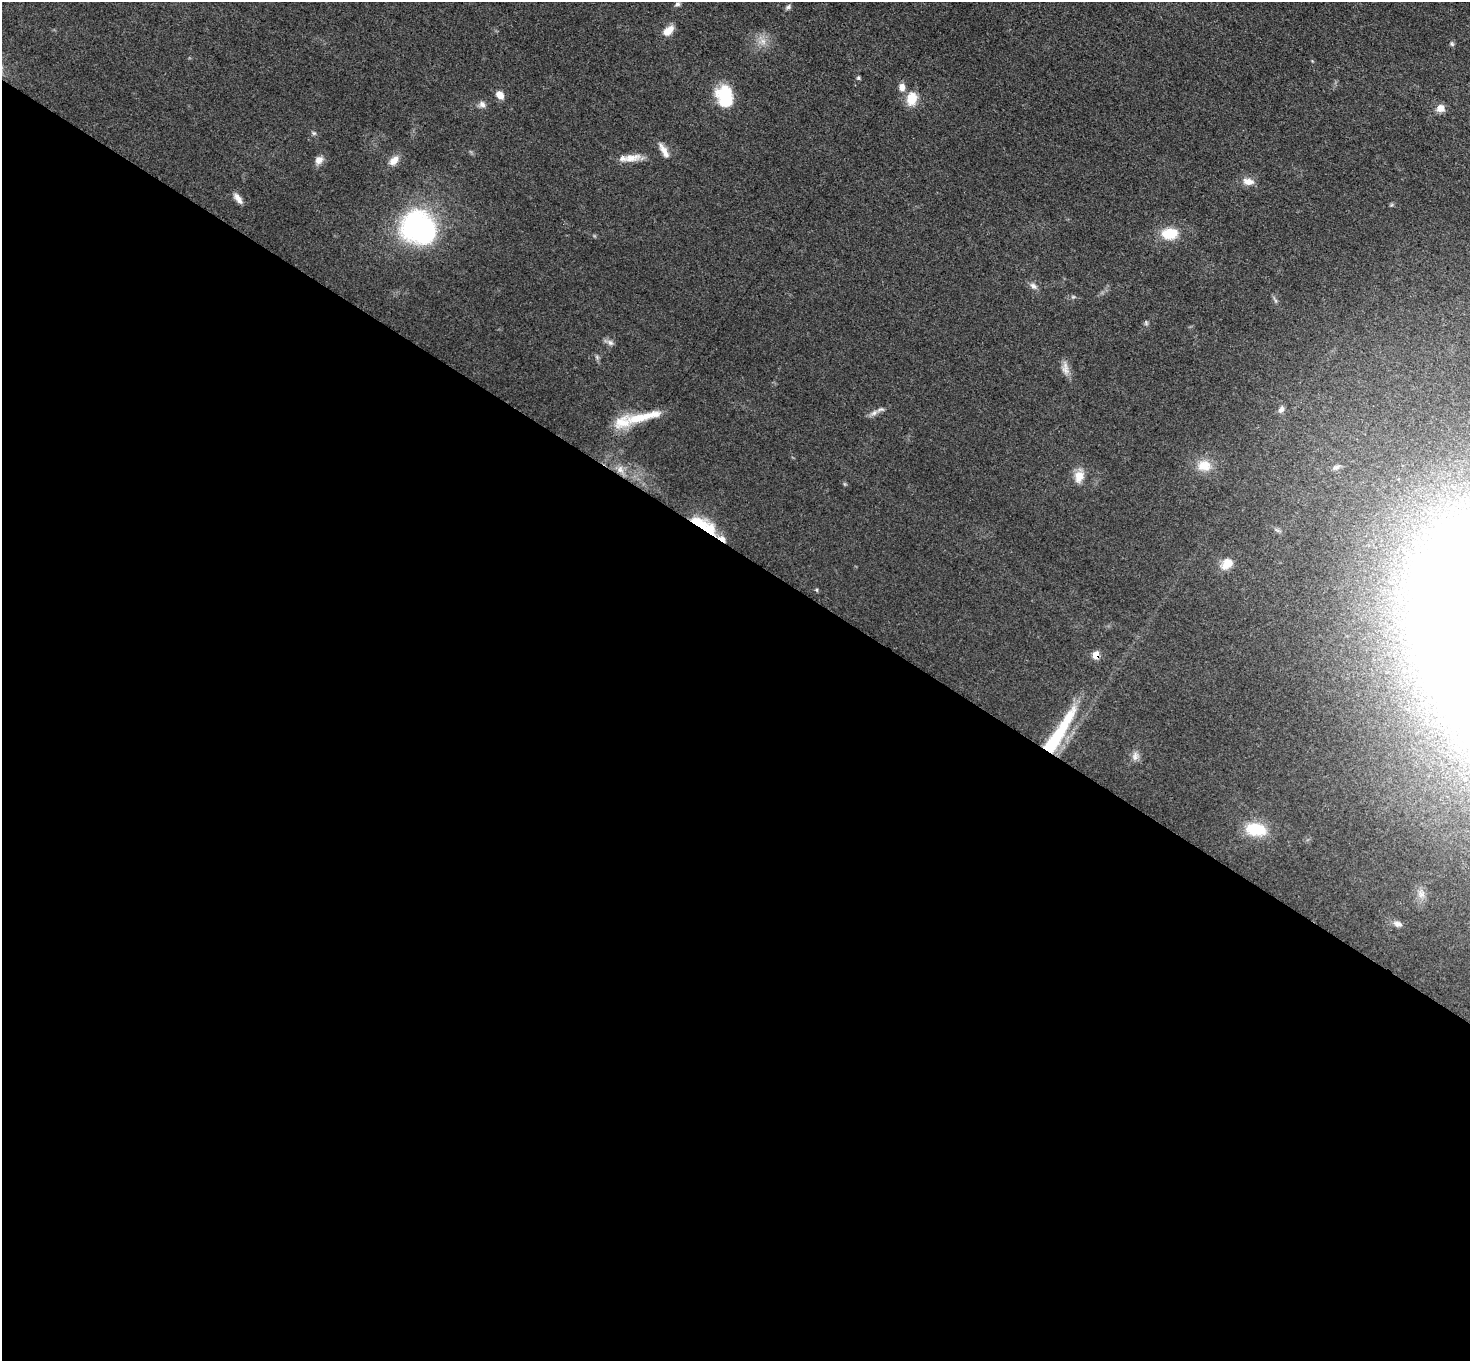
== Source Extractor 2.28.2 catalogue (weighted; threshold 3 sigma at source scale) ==
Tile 14 of 4 x 4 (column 2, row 4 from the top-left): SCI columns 1481-2948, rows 162-1520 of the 5894 x 5897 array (HDU 1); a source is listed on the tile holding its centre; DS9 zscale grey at full resolution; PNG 1472 x 1363 px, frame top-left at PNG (2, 2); no overlay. Shown black and unused: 60% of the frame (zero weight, under 3 of 5 exposures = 1% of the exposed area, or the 3 px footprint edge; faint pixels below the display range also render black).
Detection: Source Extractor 2.28.2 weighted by HDU 2 'WHT'; one run over the whole footprint, this tile lists its part. Background 0.0479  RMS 0.0053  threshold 0.024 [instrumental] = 3 sigma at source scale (4.5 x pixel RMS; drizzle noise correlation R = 1.50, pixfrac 1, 0.05/0.05 arcsec/px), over >= 5 px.
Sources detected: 47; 3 inside a brighter object's white glare — not listed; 3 inside a brighter listed object's ellipse — not listed separately; the other 41 listed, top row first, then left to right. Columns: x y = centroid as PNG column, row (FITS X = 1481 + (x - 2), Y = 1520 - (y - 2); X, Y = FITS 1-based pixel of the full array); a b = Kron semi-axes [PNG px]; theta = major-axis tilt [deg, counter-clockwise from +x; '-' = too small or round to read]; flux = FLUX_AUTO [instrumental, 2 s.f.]
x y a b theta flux
677 4 7 5 3 1.2
788 7 7 6 - 1.3
668 31 15 8 37 5.6
763 41 8 6 -45 2.7
1452 44 6 5 - 0.89
858 78 5 4 - 0.88
902 87 9 8 - 3.2
500 95 9 7 -41 4.2
725 96 24 18 -77 20
912 99 17 13 79 8.8
482 104 9 8 - 2.2
1440 108 8 8 - 4.6
314 133 6 5 - 0.89
663 150 18 8 -56 4.2
631 158 26 9 9 6.9
319 160 11 9 44 3.4
394 160 14 9 45 4.6
1248 181 14 8 -9 4.6
238 198 13 6 -55 3.2
415 225 39 29 61 83
1169 234 17 11 6 15
1033 286 11 6 -44 2.3
1146 323 7 4 -67 0.89
610 343 9 6 -37 2
1065 369 16 9 -88 3.8
1281 410 10 6 52 1.8
874 413 11 6 37 2.3
643 417 56 10 12 17
1204 466 20 15 4 8.9
1336 467 9 6 18 1.8
620 469 11 8 -69 3.3
1079 476 16 11 79 6.3
699 523 28 14 -28 16
722 538 13 6 -28 3.7
1227 563 13 10 51 7.4
1096 655 7 6 - 5.3
1051 745 73 16 58 37
1135 756 12 8 89 2.8
1256 829 22 14 -8 20
1421 894 10 8 35 3.1
1398 924 11 7 -16 2.5
Overlapping masked pixels (flux is a lower limit): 4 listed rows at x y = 699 523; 722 538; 1096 655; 1051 745